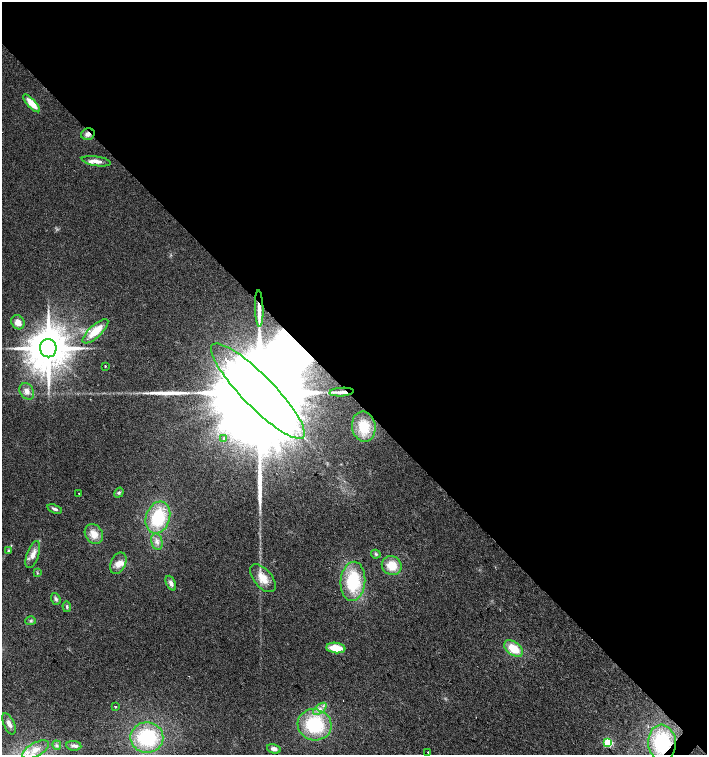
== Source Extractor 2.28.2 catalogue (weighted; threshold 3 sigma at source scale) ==
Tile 3 of 4 x 4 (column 3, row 1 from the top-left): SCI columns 2980-4388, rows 4519-6023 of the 6025 x 6023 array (HDU 1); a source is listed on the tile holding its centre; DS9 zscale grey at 2 x 2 block average (1 PNG px = mean of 2 x 2 image px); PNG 709 x 757 px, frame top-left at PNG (2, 2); each listed source drawn as its Kron ellipse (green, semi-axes under 4 px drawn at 4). Shown black and unused: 53% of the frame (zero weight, under 2 of 3 exposures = <1% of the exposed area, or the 3 px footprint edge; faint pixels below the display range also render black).
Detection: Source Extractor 2.28.2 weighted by HDU 2 'WHT'; one run over the whole footprint, this tile lists its part. Background 0.0301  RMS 0.0063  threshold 0.0283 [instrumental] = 3 sigma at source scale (4.5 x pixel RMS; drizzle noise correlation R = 1.50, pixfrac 1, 0.0396/0.0396 arcsec/px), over >= 5 px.
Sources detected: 51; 1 cosmic-ray / hot-pixel residue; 2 long thin detections or spike segments (spike, bleed or trail) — neither listed nor drawn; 3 inside a brighter listed object's ellipse — not listed separately; the other 45 listed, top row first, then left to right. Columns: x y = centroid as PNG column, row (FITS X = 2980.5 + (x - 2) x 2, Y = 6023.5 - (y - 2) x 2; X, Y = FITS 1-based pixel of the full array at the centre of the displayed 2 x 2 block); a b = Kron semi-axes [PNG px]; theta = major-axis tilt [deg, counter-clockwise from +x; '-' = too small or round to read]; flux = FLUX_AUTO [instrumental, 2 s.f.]
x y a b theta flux
32 103 11 4 -47 26
88 134 7 5 15 7.5
96 161 14 5 -9 9.5
259 309 18 3 -88 13
18 322 7 6 - 11
95 331 16 6 43 29
48 348 9 8 - 6400
105 366 2 2 - 1.2
27 391 9 6 -58 8.6
258 391 65 16 -46 140000
341 392 12 3 4 6.7
364 427 15 12 -80 34
224 438 2 2 - 5.6
119 493 5 3 - 2.4
79 494 2 2 - 2.6
55 509 8 3 -19 3.8
158 518 16 12 71 72
94 534 10 8 -55 18
157 542 8 5 -77 6.6
8 550 3 3 - 1.7
376 554 5 4 - 2.3
33 555 14 6 71 12
118 563 11 7 65 11
392 566 10 9 - 25
37 573 3 2 - 1.2
263 578 17 9 -50 22
353 581 19 12 86 85
171 583 8 4 -65 6.5
56 599 6 4 -70 3.4
67 607 5 3 - 2.1
31 621 5 3 - 2.2
336 648 9 5 -6 27
514 649 10 6 -37 28
115 706 2 2 - 4.1
320 709 8 4 39 6.9
9 724 11 5 -66 8.2
314 725 17 15 -17 99
147 738 16 15 - 97
608 743 3 3 - 100
662 743 18 14 -85 110
57 745 5 4 - 2.8
74 746 7 5 -9 5.3
274 749 7 4 -14 6.2
36 750 14 7 28 16
428 752 2 2 - 1.8
Overlapping masked pixels (flux is a lower limit): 4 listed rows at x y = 88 134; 259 309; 258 391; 662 743